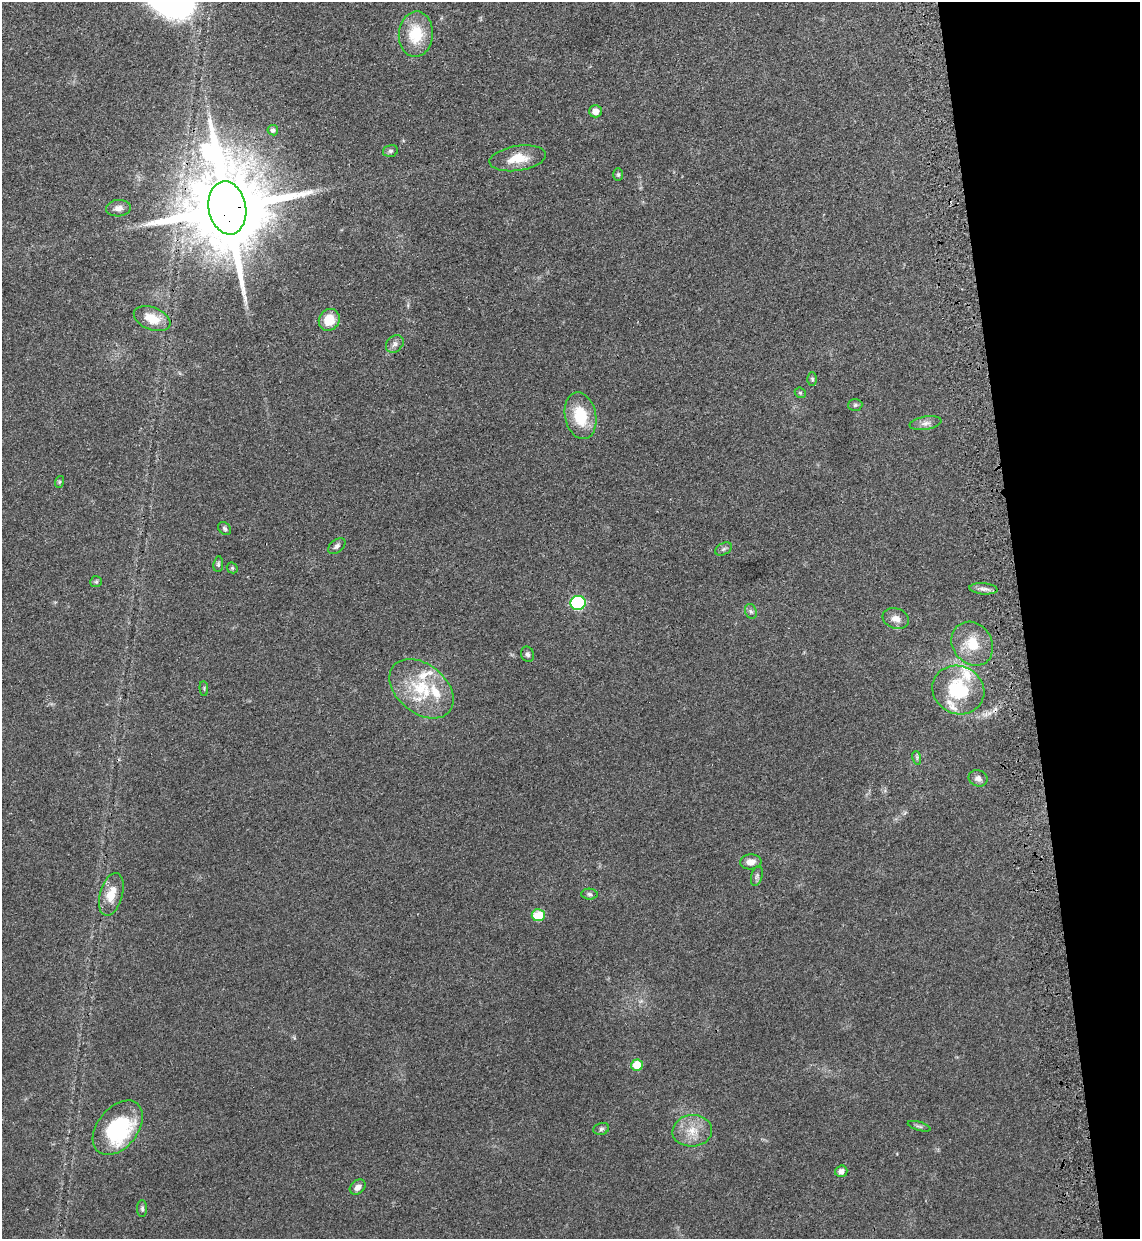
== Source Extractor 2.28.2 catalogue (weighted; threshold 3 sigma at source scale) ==
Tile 12 of 4 x 4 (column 4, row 3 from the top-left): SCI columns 3616-4753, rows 1309-2545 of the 5070 x 5089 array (HDU 1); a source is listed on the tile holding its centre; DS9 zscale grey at full resolution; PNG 1142 x 1241 px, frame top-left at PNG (2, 2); each listed source drawn as its Kron ellipse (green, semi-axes under 4 px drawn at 4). Shown black and unused: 10% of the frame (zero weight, under 3 of 4 exposures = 6% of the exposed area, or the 3 px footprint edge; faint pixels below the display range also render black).
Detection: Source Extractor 2.28.2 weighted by HDU 2 'WHT'; one run over the whole footprint, this tile lists its part. Background 0.0412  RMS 0.0064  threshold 0.029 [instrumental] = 3 sigma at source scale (4.5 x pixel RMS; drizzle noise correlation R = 1.50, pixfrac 1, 0.05/0.05 arcsec/px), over >= 5 px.
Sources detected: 54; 1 inside a brighter object's white glare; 1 cosmic-ray / hot-pixel residue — neither listed nor drawn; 5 inside a brighter listed object's ellipse — not listed separately; the other 47 listed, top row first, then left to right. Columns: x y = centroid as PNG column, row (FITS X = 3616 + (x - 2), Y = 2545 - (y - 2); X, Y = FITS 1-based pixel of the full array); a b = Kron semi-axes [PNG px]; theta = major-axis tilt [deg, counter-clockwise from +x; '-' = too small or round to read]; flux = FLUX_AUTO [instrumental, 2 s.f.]
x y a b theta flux
416 34 23 17 86 22
595 111 6 6 - 5.4
273 130 5 5 - 1.9
390 151 8 5 15 1.5
518 158 28 12 8 13
618 175 6 5 - 1
118 208 12 8 4 3.6
227 208 27 18 -79 12000
152 319 19 11 -21 12
329 320 11 10 - 13
395 344 10 7 44 2.6
812 379 7 5 -88 1
800 393 6 5 - 0.89
855 405 7 6 - 1.2
580 416 23 15 -78 23
925 423 16 6 10 3.5
59 482 6 4 71 0.78
225 529 7 5 -46 1.3
337 546 10 6 40 2.1
723 549 9 5 27 1.6
218 564 8 5 84 1.3
232 568 6 5 - 0.95
96 582 6 5 - 1.1
984 589 14 5 -4 3
578 603 7 7 - 51
751 611 7 5 -67 1.5
896 618 13 10 -19 4.9
972 644 23 19 -53 18
528 654 8 6 -71 1.8
204 688 7 3 -85 0.72
421 689 36 24 -39 34
958 690 26 24 -25 39
917 758 7 4 -73 1.1
978 778 10 8 -21 3.1
751 862 11 7 5 5.1
757 876 10 5 76 1.8
111 894 22 11 74 11
589 894 8 5 -3 1.4
538 915 6 6 - 21
637 1065 6 5 - 16
919 1126 12 4 -16 1.4
118 1128 31 20 51 53
601 1129 8 6 17 1.6
692 1131 20 15 5 12
841 1171 6 5 - 3.3
358 1187 9 6 40 3.4
142 1209 8 5 -90 1.3
Overlapping masked pixels (flux is a lower limit): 1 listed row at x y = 227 208